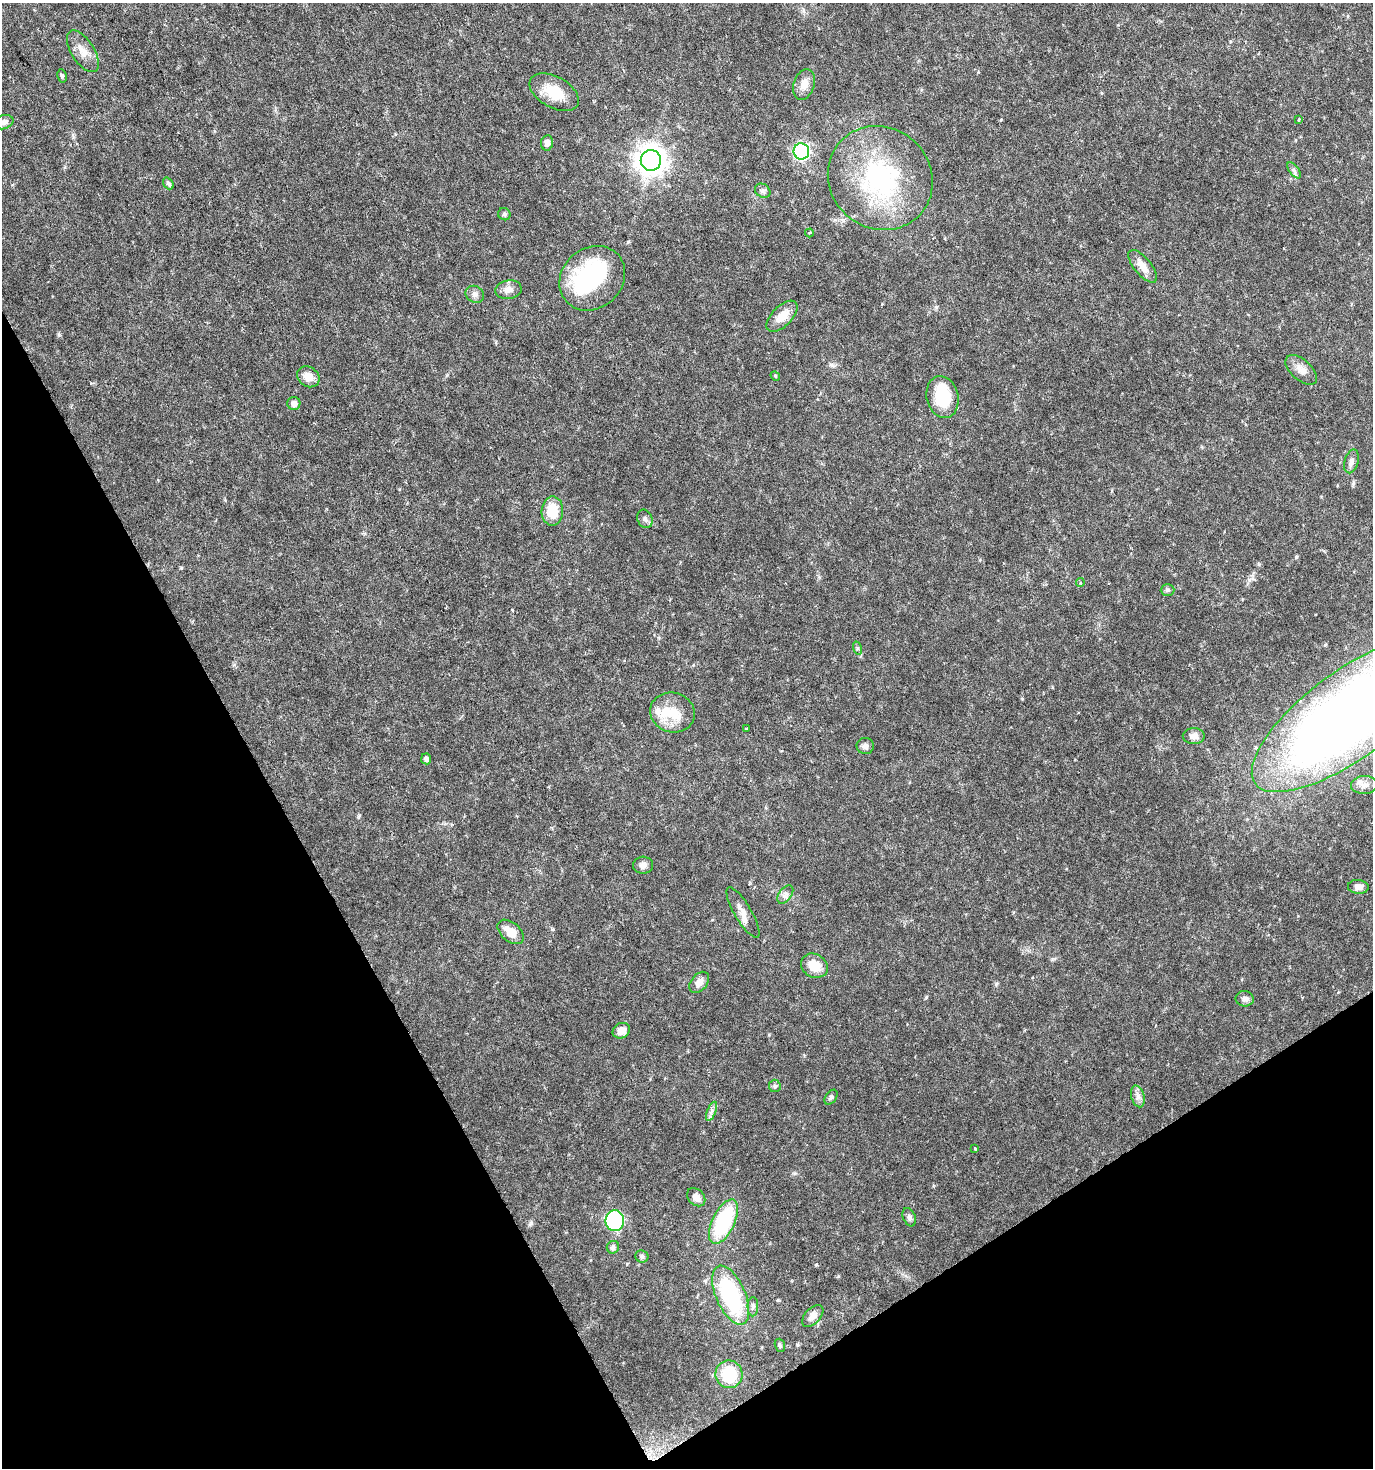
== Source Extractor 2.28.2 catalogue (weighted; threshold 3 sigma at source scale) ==
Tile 14 of 4 x 4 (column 2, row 4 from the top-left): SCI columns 1547-2917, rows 1-1466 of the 5772 x 5867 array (HDU 1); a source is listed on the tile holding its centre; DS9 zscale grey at full resolution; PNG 1375 x 1470 px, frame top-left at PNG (2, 3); each listed source drawn as its Kron ellipse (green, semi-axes under 4 px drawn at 4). Shown black and unused: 27% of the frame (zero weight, under 3 of 6 exposures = <1% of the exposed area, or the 3 px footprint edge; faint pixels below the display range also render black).
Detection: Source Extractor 2.28.2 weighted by HDU 2 'WHT'; one run over the whole footprint, this tile lists its part. Background 0.0202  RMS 0.002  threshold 0.00831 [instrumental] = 3 sigma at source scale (4.09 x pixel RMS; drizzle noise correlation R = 1.36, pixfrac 0.8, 0.0396/0.0396 arcsec/px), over >= 5 px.
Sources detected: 67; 3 inside a brighter object's white glare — neither listed nor drawn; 1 inside a brighter listed object's ellipse — not listed separately; the other 63 listed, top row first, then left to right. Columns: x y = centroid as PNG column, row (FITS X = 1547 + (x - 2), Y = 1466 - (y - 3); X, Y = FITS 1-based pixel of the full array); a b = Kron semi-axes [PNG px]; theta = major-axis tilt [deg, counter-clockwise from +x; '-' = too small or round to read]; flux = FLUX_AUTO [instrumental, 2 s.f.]
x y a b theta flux
83 51 24 11 -57 2.3
62 76 7 4 -81 0.36
804 84 16 10 72 1.8
554 92 27 15 -29 5.1
1298 120 3 3 - 0.26
4 122 9 7 20 0.68
547 143 7 6 - 0.91
801 151 8 8 - 29
651 160 10 10 - 210
1294 170 9 4 -54 0.52
880 178 54 50 -42 27
168 183 6 4 -51 0.38
763 191 8 6 -35 0.54
504 214 6 6 - 0.37
809 233 4 3 - 0.19
1143 266 20 8 -50 1.9
592 278 35 30 42 20
508 290 13 9 8 1.4
475 294 10 8 -30 0.78
782 316 19 10 45 2.7
1301 370 19 10 -42 1.7
775 376 5 4 - 0.22
308 377 12 9 -33 1.8
942 397 21 16 -78 6.9
294 403 6 6 - 0.94
1351 461 12 7 74 0.85
552 511 14 11 89 4.5
645 519 9 7 -67 0.6
1080 583 4 3 - 0.3
1168 590 7 5 2 0.4
857 648 7 4 -72 0.27
672 712 22 19 -17 4.6
1351 714 119 43 36 240
747 729 3 3 - 0.42
1194 736 11 8 -1 1.2
865 746 9 8 - 0.72
426 759 5 5 - 0.63
1364 785 13 9 2 1.2
643 865 10 8 5 0.86
1358 887 10 7 -5 0.97
785 894 10 6 53 0.74
743 912 29 8 -59 1.8
511 932 15 9 -41 2.7
814 966 14 11 -30 3.4
699 982 12 8 51 1.2
1245 999 9 8 - 0.76
621 1031 9 7 32 1.5
775 1086 6 6 - 0.37
1138 1096 11 6 -73 0.87
831 1097 8 5 54 0.45
711 1111 10 3 69 0.52
975 1149 3 3 - 0.46
696 1197 10 7 -45 1.4
909 1217 10 6 -68 0.51
615 1221 10 9 - 18
723 1222 24 11 65 16
613 1247 6 6 - 0.64
642 1256 6 6 - 0.51
731 1295 31 14 -67 20
753 1307 9 5 89 0.53
813 1316 13 7 47 1.1
780 1345 7 5 -70 0.31
729 1374 14 13 - 7.5
Isophote crosses this tile's border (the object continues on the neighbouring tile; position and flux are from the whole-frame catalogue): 2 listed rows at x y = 4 122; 1351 714
Unlisted compact peaks at least as high as the median listed source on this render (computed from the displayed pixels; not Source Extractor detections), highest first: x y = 59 335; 996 984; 926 997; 778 1300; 359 815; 531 1223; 552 929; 1353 483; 816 1264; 832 365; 1022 699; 838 1276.